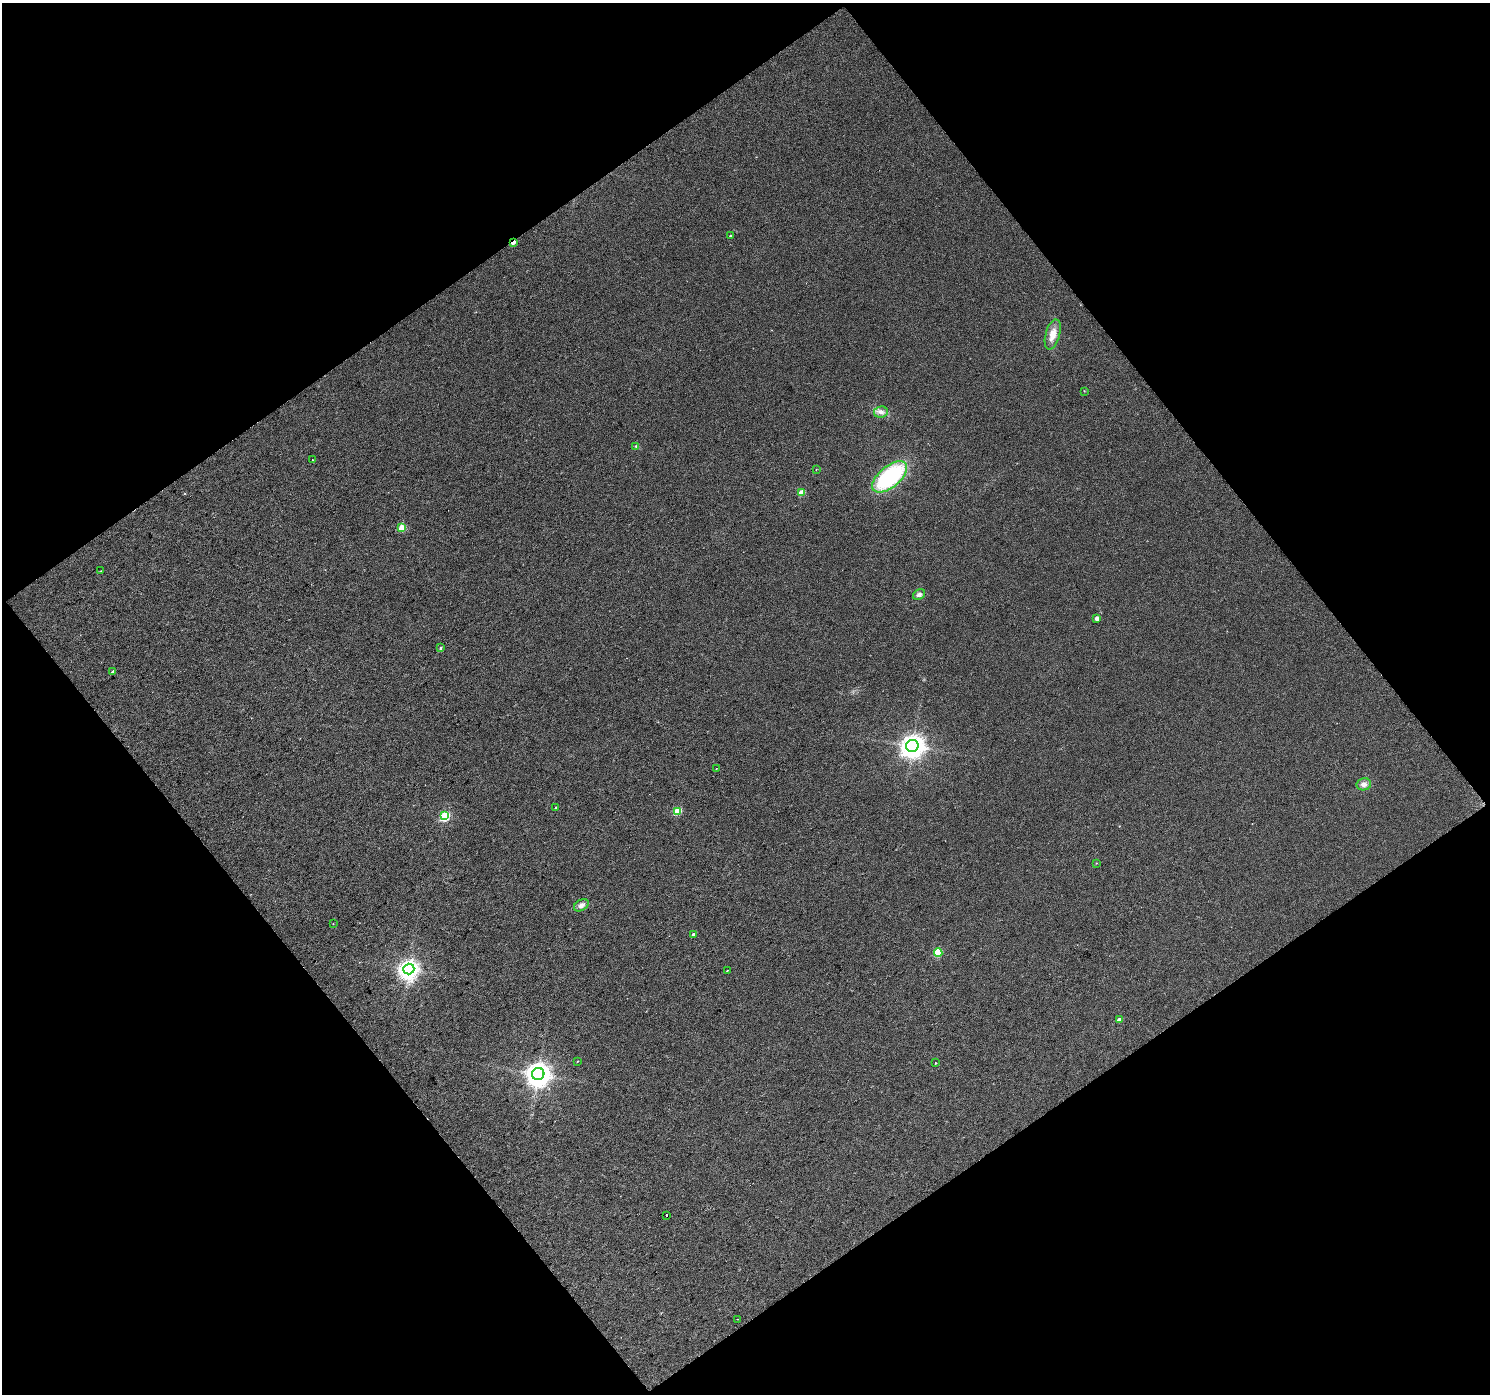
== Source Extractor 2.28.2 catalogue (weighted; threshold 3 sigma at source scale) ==
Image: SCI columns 1-2975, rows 92-2874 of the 2975 x 2948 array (HDU 1 of 3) = the unmasked area's bounding box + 8 px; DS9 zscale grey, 2 x 2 block average (1 PNG px = mean of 2 x 2 image px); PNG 1492 x 1396 px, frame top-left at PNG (2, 3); each listed source drawn as its Kron ellipse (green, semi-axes under 4 px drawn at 4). Shown black and unused: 50% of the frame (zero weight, under 2 of 3 exposures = <1% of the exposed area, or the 3 px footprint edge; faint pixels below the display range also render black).
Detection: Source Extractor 2.28.2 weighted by HDU 2 'WHT'. Background 0.0331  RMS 0.0084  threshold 0.0379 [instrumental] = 3 sigma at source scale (4.5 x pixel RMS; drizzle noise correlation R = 1.50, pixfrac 1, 0.0396/0.0396 arcsec/px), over >= 5 px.
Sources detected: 35; all 35 listed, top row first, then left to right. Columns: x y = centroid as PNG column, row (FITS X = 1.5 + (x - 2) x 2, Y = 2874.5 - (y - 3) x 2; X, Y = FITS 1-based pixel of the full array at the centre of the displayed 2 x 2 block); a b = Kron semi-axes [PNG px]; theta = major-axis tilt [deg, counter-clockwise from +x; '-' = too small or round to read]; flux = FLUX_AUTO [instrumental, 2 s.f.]
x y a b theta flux
730 236 3 3 - 2.2
513 242 3 2 - 14
1053 334 15 7 74 21
1084 391 3 2 - 0.94
881 412 7 5 9 8.3
636 446 4 2 - 2
312 460 2 2 - 0.88
816 469 2 2 - 0.86
890 477 21 10 40 220
802 493 3 3 - 40
402 528 3 3 - 37
101 571 2 2 - 0.65
919 595 6 5 - 6.6
1097 618 3 3 - 10
441 648 2 2 - 4.1
113 671 2 2 - 45
912 746 6 6 - 1400
716 769 2 2 - 0.85
1364 784 7 6 - 9.7
556 808 3 2 - 1.8
677 811 4 3 - 60
445 816 4 3 - 130
1096 863 3 2 - 0.89
581 905 8 5 30 7.9
333 924 2 2 - 1.5
694 935 3 3 - 8.2
938 953 4 3 - 62
409 969 5 5 - 940
727 971 2 2 - 1.2
1119 1020 3 3 - 12
578 1061 2 2 - 1.6
935 1063 2 2 - 2.4
538 1074 6 6 - 1700
666 1215 2 2 - 6
737 1319 2 2 - 1.2
Overlapping masked pixels (flux is a lower limit): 1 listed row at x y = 513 242
Diffuse or blended objects may show on this block-average render without a row.